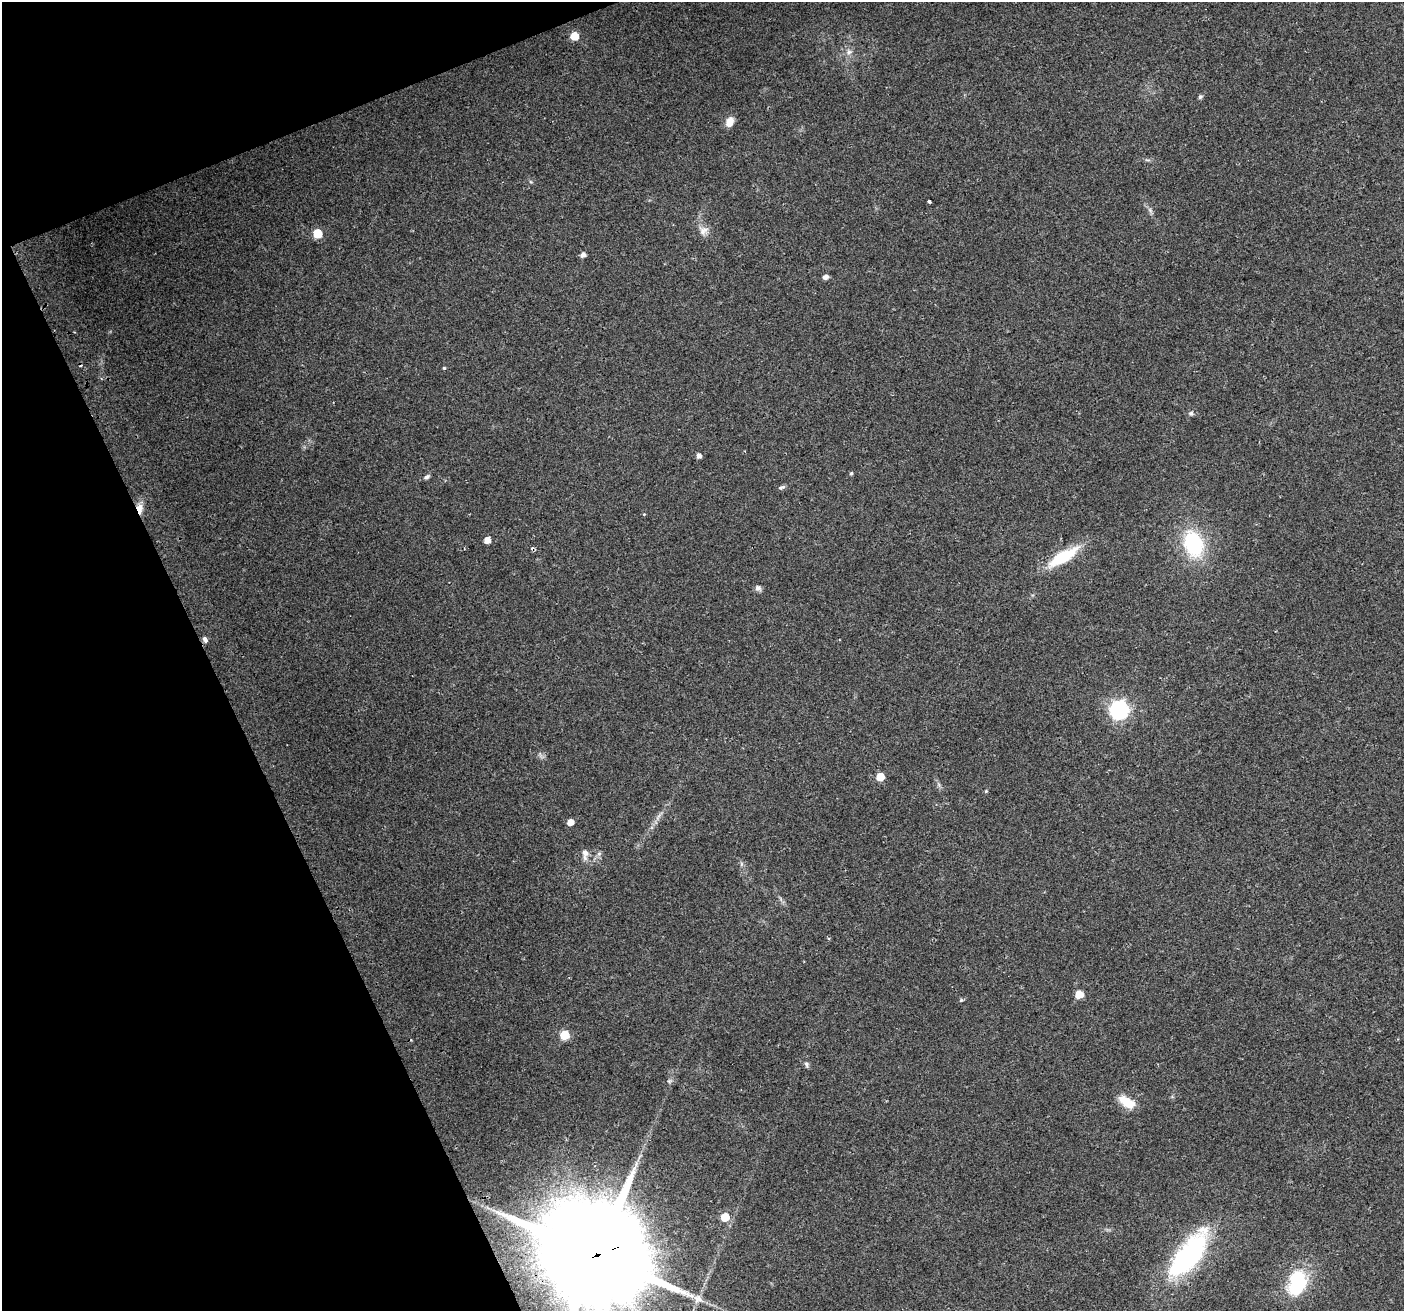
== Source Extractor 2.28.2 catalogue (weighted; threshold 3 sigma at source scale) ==
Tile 5 of 4 x 4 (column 1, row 2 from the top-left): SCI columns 33-1434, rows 2771-4079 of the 5668 x 5486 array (HDU 1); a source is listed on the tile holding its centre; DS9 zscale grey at full resolution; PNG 1406 x 1313 px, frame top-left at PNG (2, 2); no overlay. Shown black and unused: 19% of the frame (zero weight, under 2 of 3 exposures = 2% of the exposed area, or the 3 px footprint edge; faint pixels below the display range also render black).
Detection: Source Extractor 2.28.2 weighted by HDU 2 'WHT'; one run over the whole footprint, this tile lists its part. Background 0.0543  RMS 0.011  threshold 0.0493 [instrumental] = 3 sigma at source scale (4.5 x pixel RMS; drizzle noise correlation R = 1.50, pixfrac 1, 0.0396/0.0396 arcsec/px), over >= 5 px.
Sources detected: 47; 4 cosmic-ray / hot-pixel residue — not listed; the other 43 listed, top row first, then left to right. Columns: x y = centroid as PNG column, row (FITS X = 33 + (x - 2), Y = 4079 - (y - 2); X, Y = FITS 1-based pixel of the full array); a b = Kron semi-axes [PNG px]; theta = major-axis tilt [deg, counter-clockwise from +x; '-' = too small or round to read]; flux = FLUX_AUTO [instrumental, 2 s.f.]
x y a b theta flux
574 36 5 5 - 26
849 52 10 9 - 5.4
1200 97 5 5 - 2.4
729 122 12 8 63 9.4
531 182 6 3 -18 1.3
929 201 4 3 - 2.7
1150 210 8 4 -54 2.7
703 231 14 13 - 8.9
317 233 6 6 - 39
583 255 5 5 - 5.4
825 277 6 5 - 4.8
444 368 4 4 - 1.3
1191 413 6 6 - 2.5
699 456 5 4 - 5.6
851 473 5 4 - 1.6
427 477 9 5 22 2.9
781 487 9 5 18 2.7
139 509 14 7 -86 10
644 514 4 4 - 0.81
487 540 5 5 - 13
1193 544 29 21 -71 82
1063 557 31 11 31 57
758 588 9 7 -43 3.3
205 640 5 3 - 10
1119 710 7 7 - 390
880 777 5 5 - 26
986 791 6 4 45 1.2
658 817 11 5 68 4.2
570 822 5 5 - 12
585 852 11 8 -65 6.3
599 854 6 6 - 2.6
741 864 7 4 89 2
1079 994 5 5 - 32
961 1000 6 4 45 1.5
565 1035 5 5 - 53
807 1064 8 5 -74 2.8
669 1081 6 6 - 2
1127 1102 16 8 -31 25
725 1217 5 5 - 32
596 1255 34 27 12 34000
1188 1255 62 24 53 170
1297 1283 27 17 72 75
698 1298 12 10 -20 6.6
Overlapping masked pixels (flux is a lower limit): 3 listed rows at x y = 139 509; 205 640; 596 1255
Isophote crosses this tile's border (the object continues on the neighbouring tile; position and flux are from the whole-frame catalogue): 1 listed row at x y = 596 1255